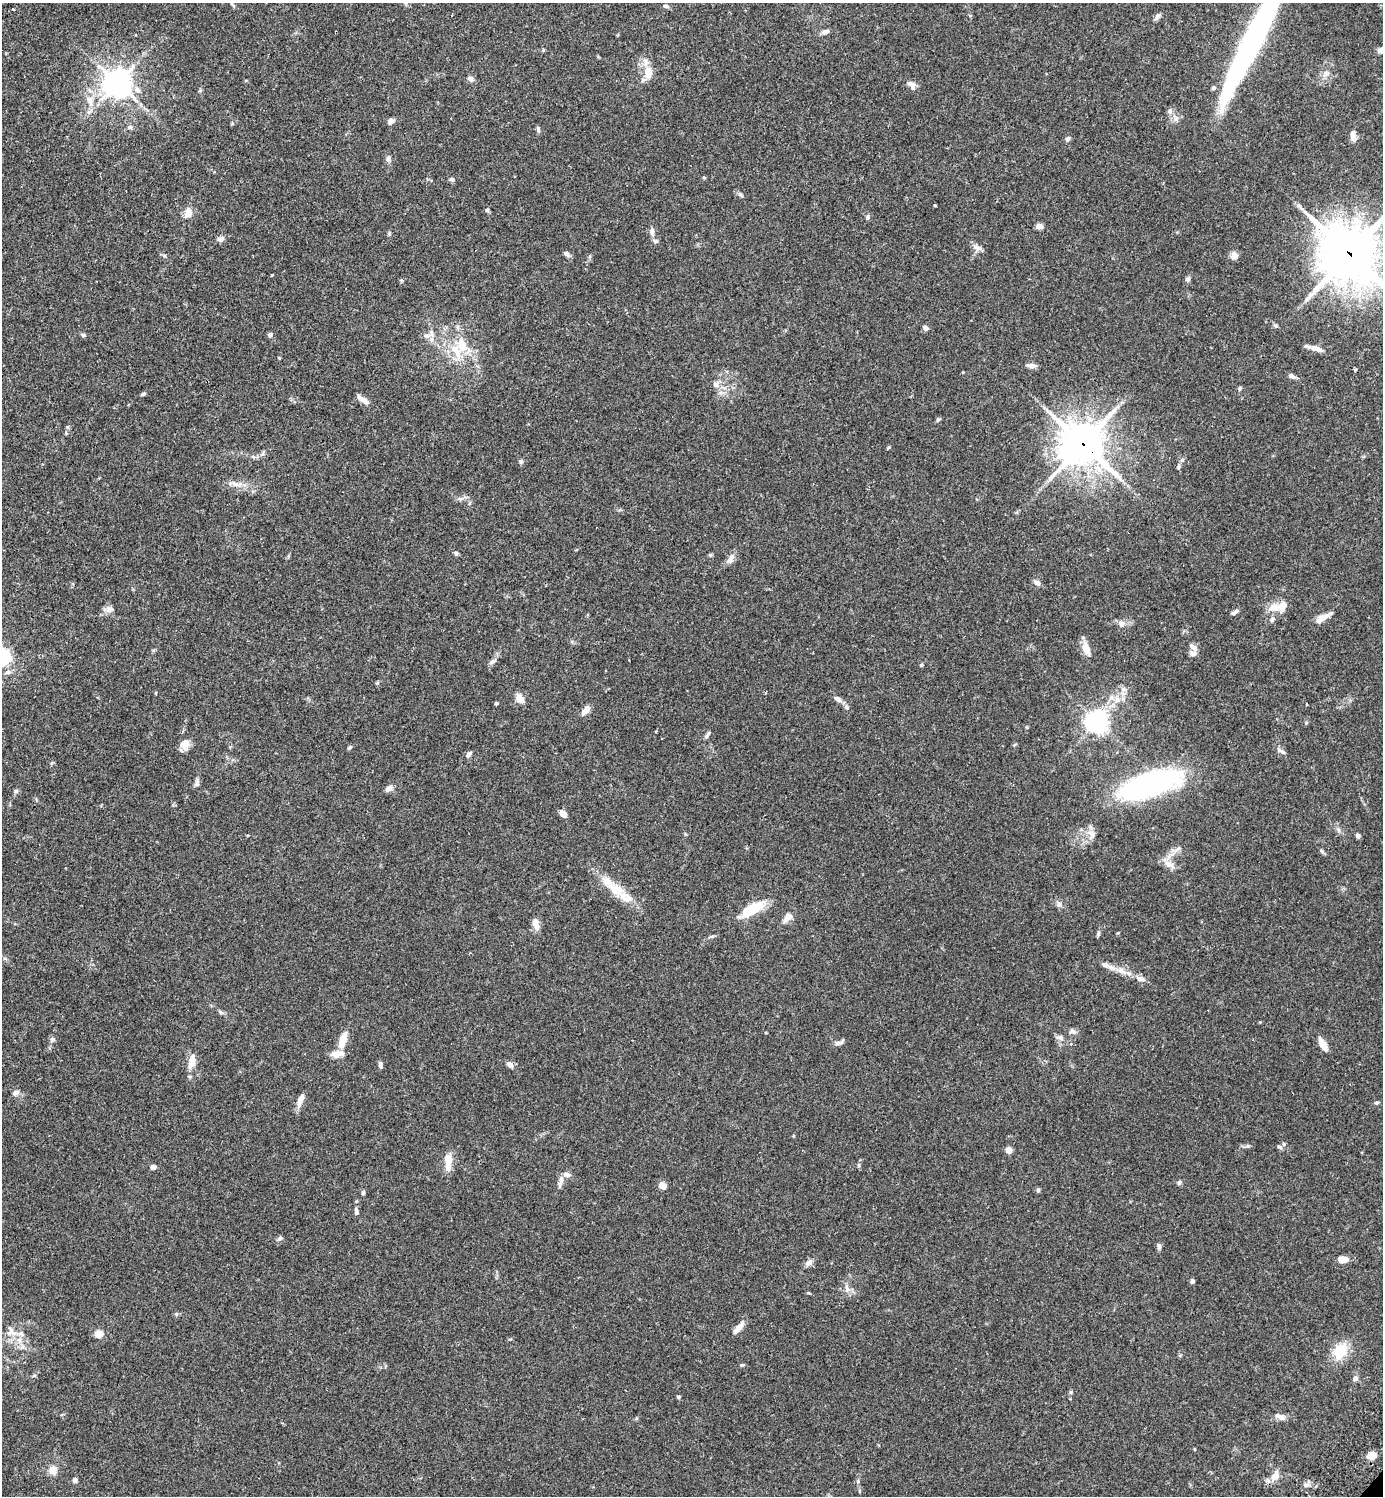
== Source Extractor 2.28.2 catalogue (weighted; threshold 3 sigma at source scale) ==
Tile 11 of 4 x 4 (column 3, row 3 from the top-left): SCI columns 3105-4485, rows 1537-3030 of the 6070 x 6063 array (HDU 1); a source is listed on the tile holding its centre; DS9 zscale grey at full resolution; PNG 1385 x 1498 px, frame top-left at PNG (2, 3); no overlay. Shown black and unused: <1% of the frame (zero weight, under 2 of 3 exposures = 3% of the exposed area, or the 3 px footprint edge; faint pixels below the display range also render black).
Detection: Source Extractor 2.28.2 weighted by HDU 2 'WHT'; one run over the whole footprint, this tile lists its part. Background 0.0961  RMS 0.0058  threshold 0.026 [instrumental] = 3 sigma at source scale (4.5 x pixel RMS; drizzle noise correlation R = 1.50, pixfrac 1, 0.05/0.05 arcsec/px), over >= 5 px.
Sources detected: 166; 1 long thin detection or spike segment (spike, bleed or trail) — not listed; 12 inside a brighter listed object's ellipse — not listed separately; the other 153 listed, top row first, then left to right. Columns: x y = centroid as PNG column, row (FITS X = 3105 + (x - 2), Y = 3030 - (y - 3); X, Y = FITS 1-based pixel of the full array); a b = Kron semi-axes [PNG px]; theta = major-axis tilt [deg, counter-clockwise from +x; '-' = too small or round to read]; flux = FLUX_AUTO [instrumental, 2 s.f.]
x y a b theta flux
666 6 7 5 -11 1.2
13 9 2 2 - 0.7
1158 16 10 5 50 2
825 32 10 6 21 2.3
1381 50 7 6 - 3
648 73 16 11 86 8.1
1326 74 10 6 51 2.2
470 79 8 7 - 2.1
117 83 9 9 - 660
912 85 13 8 -46 3
1214 88 5 5 - 1.1
1170 111 9 6 -82 1.8
391 121 9 6 37 1.9
130 127 6 5 - 1.1
538 129 8 4 -72 1.1
1353 136 13 6 -84 3.5
1068 139 6 5 - 1.5
388 159 9 6 -77 1.7
704 178 5 4 - 0.64
451 179 7 5 -2 1.1
740 194 7 5 -53 1.1
935 205 3 3 - 1.4
487 210 5 5 - 0.84
187 214 13 9 39 3.9
868 217 6 5 - 0.99
1039 226 7 6 - 2.6
652 232 13 6 -86 2.4
389 233 6 4 -89 0.76
221 239 9 6 37 1.9
977 248 14 6 -20 2.4
567 254 9 6 -40 1.6
1349 254 22 19 -46 2300
1234 255 9 9 - 2.8
1187 279 7 6 - 1.5
1276 326 6 5 - 0.87
458 327 8 4 -82 1.3
925 328 5 5 - 2.2
83 335 5 5 - 1.1
270 335 6 5 - 1.4
431 339 8 6 71 2.3
1315 348 23 5 -17 3.8
456 351 25 11 -62 12
1031 366 13 5 -1 2.2
1355 369 4 3 - 1.3
963 372 4 3 - 0.42
1291 376 10 6 -33 1.7
716 384 9 8 - 2.4
1240 388 6 4 72 0.79
143 394 6 4 18 0.92
363 399 19 6 -36 3
938 419 6 5 - 1
1083 444 16 15 - 1300
1182 460 6 4 44 0.92
521 461 5 5 - 1.3
237 484 16 6 -6 4
460 499 9 5 31 1.6
456 553 6 5 - 1.2
710 555 5 4 - 0.81
730 559 16 8 55 3.2
1037 583 9 6 -31 2.3
1274 607 14 10 0 7.2
109 609 10 9 - 2.8
1235 612 9 5 33 1.7
1322 618 19 8 28 4.5
1272 619 8 6 45 1.6
1121 624 9 8 - 3
1192 646 13 5 -39 1.9
1086 649 21 8 -69 5.8
1193 653 11 7 2 2.3
3 658 8 8 - 56
492 661 11 5 27 1.8
921 665 4 4 - 0.77
8 672 9 5 15 1.8
377 683 5 5 - 0.74
156 693 4 2 - 0.6
520 698 13 9 -59 3.8
838 699 12 6 -33 2.4
1117 699 11 8 -73 4.2
496 703 5 4 - 0.64
586 710 11 6 49 4.1
1097 722 8 7 - 330
1026 727 5 3 - 0.53
708 735 10 4 63 1.4
185 745 12 10 33 4.7
349 747 6 4 40 0.9
1282 752 11 5 -35 1.8
469 754 7 5 45 1.7
197 782 11 6 84 1.6
1151 784 59 19 19 150
389 789 9 6 32 2.7
16 791 6 6 - 1.2
563 814 8 5 -46 4.1
1092 834 11 8 -74 3.4
1358 836 5 4 - 1.7
1176 850 18 5 21 3
1322 851 8 4 -42 1
1169 864 17 9 -27 4.7
617 890 26 16 -27 11
1059 904 8 6 -62 1.7
752 909 31 12 29 16
787 917 16 8 46 3.8
537 926 10 8 84 3.1
1098 934 8 4 72 1.1
1105 965 14 7 -13 3
1122 971 15 6 -35 4.2
1140 979 10 8 -12 2.8
220 1012 9 4 -29 1.2
1072 1031 9 7 -32 2
1060 1038 10 5 -23 1.7
53 1039 7 5 -22 1.2
343 1040 18 7 72 9.1
839 1043 15 5 16 1.9
1323 1045 14 6 -57 6.3
192 1062 21 9 76 6
510 1064 9 6 -39 2.2
380 1065 8 5 -89 1.4
16 1093 10 7 23 1.8
300 1100 18 6 71 4
1377 1103 6 4 3 0.86
1248 1146 7 4 -1 0.93
1279 1147 8 5 -26 1.2
1008 1150 5 4 - 10
448 1162 22 8 -90 8
859 1165 6 4 89 0.83
153 1167 4 4 - 5
561 1181 15 6 79 2.7
1179 1183 5 5 - 1.3
663 1186 8 7 - 3.6
1038 1190 6 5 - 0.92
363 1193 5 4 - 1.1
356 1211 10 5 -79 1.6
280 1238 7 5 10 1.3
1159 1247 8 5 -79 1.6
1343 1259 11 6 -4 6.2
809 1262 10 6 42 2.8
1192 1281 6 5 - 1.1
847 1288 14 6 -79 2.6
176 1314 5 5 - 0.83
740 1327 15 7 53 3.9
13 1333 25 8 -53 7.1
99 1334 10 9 - 4.5
1340 1351 18 13 60 15
742 1365 6 3 25 0.69
1355 1378 8 7 - 1.7
1071 1392 6 4 71 0.79
678 1397 4 4 - 1.2
1281 1417 10 8 -41 2.7
1194 1449 4 3 - 0.43
1371 1455 12 9 45 4.1
52 1470 8 7 - 6.3
1275 1476 15 9 57 5
75 1480 6 5 - 1.5
1306 1485 8 5 10 1.8
Overlapping masked pixels (flux is a lower limit): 2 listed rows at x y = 1349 254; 1083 444
Isophote crosses this tile's border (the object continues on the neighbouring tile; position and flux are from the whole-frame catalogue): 3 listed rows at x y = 1381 50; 1349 254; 3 658